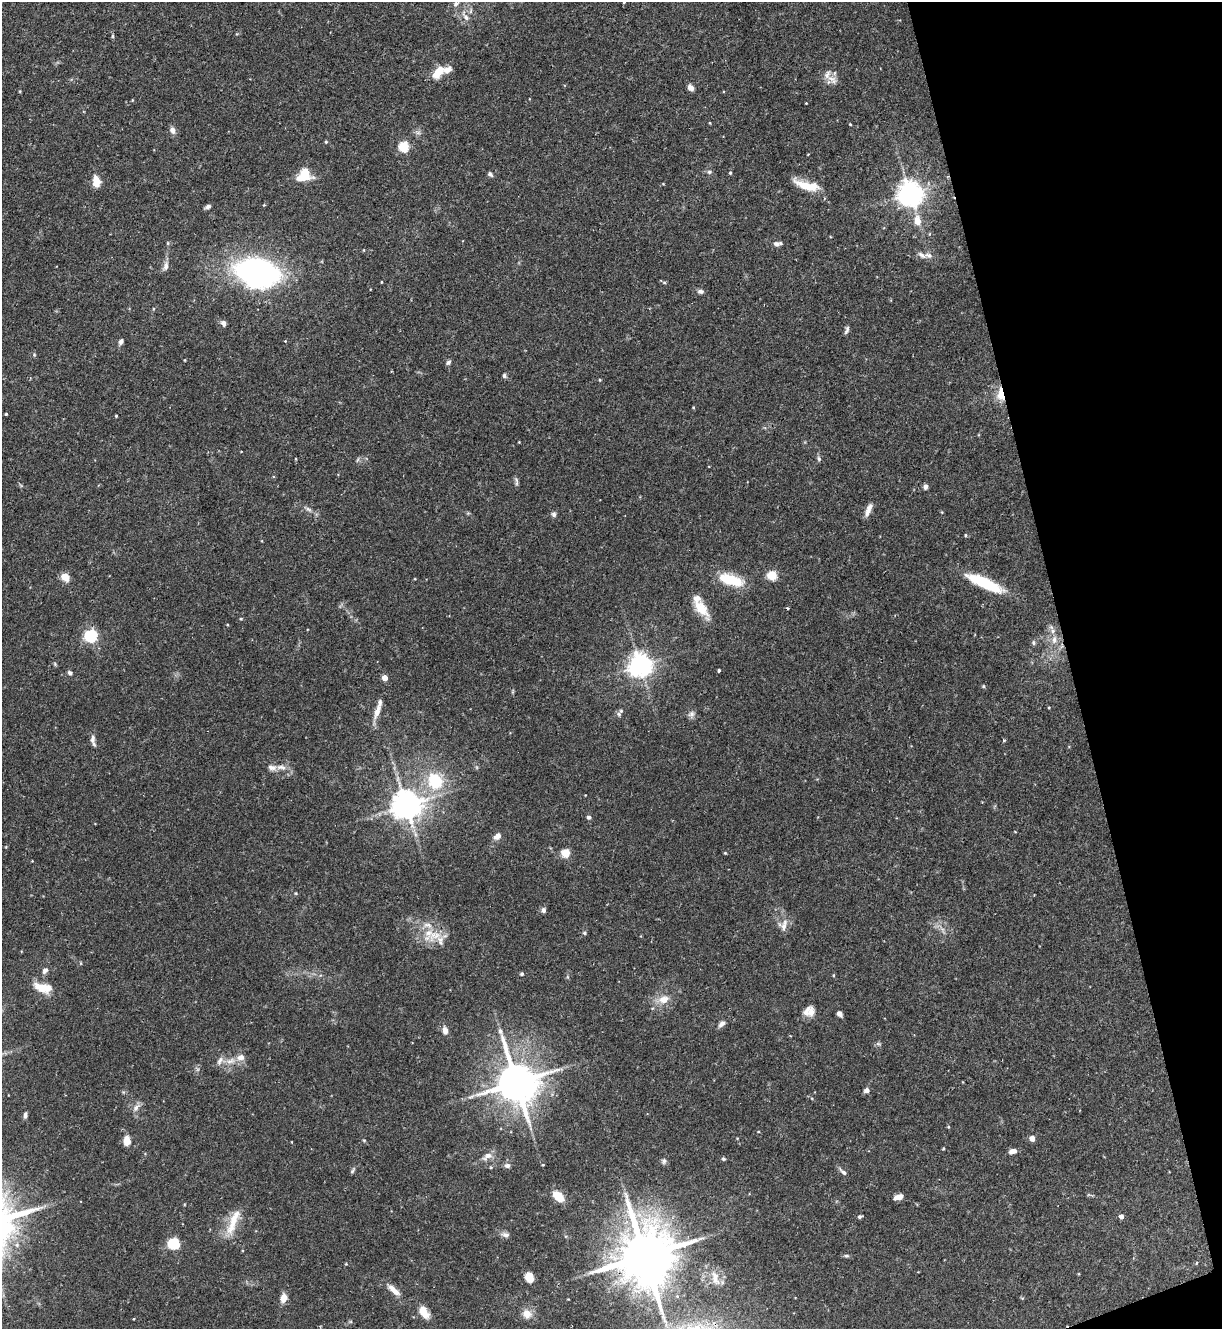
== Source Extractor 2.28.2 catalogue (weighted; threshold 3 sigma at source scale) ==
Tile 12 of 4 x 4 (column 4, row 3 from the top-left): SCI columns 3803-5022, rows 1328-2654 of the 5293 x 5308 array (HDU 1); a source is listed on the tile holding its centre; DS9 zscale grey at full resolution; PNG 1224 x 1331 px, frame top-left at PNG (2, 2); no overlay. Shown black and unused: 13% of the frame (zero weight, under 2 of 3 exposures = <1% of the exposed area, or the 3 px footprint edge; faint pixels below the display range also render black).
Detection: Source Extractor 2.28.2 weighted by HDU 2 'WHT'; one run over the whole footprint, this tile lists its part. Background 0.0844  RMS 0.0045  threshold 0.0203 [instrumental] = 3 sigma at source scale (4.5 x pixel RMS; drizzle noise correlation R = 1.50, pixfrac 1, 0.05/0.05 arcsec/px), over >= 5 px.
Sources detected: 152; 1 cosmic-ray / hot-pixel residue — not listed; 14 inside a brighter listed object's ellipse — not listed separately; the other 137 listed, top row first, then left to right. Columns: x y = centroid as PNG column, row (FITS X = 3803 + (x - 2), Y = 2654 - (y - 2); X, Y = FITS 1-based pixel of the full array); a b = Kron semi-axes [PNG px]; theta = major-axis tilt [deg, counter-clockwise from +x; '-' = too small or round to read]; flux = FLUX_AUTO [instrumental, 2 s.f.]
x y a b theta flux
624 2 4 2 - 0.29
465 16 19 7 -57 3.2
112 36 5 3 - 0.56
437 73 17 9 51 7.1
832 79 18 9 -39 4
690 88 8 5 -54 2.3
20 91 4 3 - 0.39
132 100 4 3 - 0.37
806 103 3 2 - 0.42
710 123 4 3 - 0.34
850 124 4 3 - 0.34
172 130 8 7 - 2.3
326 142 5 4 - 0.52
404 147 5 5 - 34
709 172 6 5 - 1
305 173 9 7 58 28
730 173 4 4 - 0.52
490 174 8 5 -45 0.93
96 182 11 7 -87 7.3
807 185 30 9 -17 10
910 193 8 7 - 490
208 207 7 5 31 1.4
917 221 9 7 -75 5.3
777 244 12 6 6 1.7
364 250 4 3 - 0.34
929 255 12 7 -13 2.2
166 266 14 7 73 2.2
257 272 31 21 -14 150
382 282 4 2 - 0.31
664 282 5 4 - 0.55
701 291 8 6 -2 1.3
223 323 7 6 - 1.7
847 330 11 5 73 1.2
121 342 8 5 60 1.3
34 355 5 3 - 0.47
185 360 4 3 - 0.33
448 362 7 5 47 1.1
504 376 6 5 - 0.91
600 380 4 4 - 0.39
1001 394 15 8 -83 8.5
693 407 5 3 - 0.38
6 414 3 3 - 0.4
116 416 3 3 - 0.5
519 442 3 3 - 0.29
296 459 4 3 - 0.38
819 459 8 5 -74 0.93
357 460 8 3 71 0.64
517 483 10 4 -79 1
926 486 6 5 - 1.6
308 509 12 5 -33 1.6
868 510 17 6 68 3.1
554 514 7 6 - 1.1
965 535 5 3 - 0.45
772 575 5 5 - 25
65 577 10 8 -39 4.4
731 580 32 12 -17 15
985 583 40 10 -24 23
701 608 26 11 -54 8.7
787 608 3 3 - 0.5
241 619 4 4 - 0.48
91 636 6 6 - 77
1054 640 12 8 88 3.3
1034 643 6 6 - 0.9
55 664 5 4 - 0.57
640 665 7 7 - 420
719 671 3 3 - 1.1
70 673 6 5 - 1.2
385 678 4 4 - 5.2
983 686 5 4 - 0.58
513 691 6 4 72 0.52
1049 707 4 3 - 0.35
377 711 24 7 69 4.3
619 714 8 6 -70 1
691 714 10 8 30 1.7
92 739 12 7 87 2
1004 740 5 4 - 0.6
282 767 15 6 -13 3
435 781 21 18 -65 21
406 805 8 8 - 740
589 817 6 5 - 1.1
1015 832 4 2 - 0.29
497 836 10 7 39 2.7
566 853 5 5 - 17
725 853 5 3 - 0.41
296 893 5 3 - 0.41
543 910 6 5 - 1.5
784 925 20 8 75 3.3
943 930 10 4 -77 1.3
584 933 6 5 - 0.73
435 935 32 12 21 8.7
45 971 9 7 54 1.7
522 974 5 4 - 0.79
833 975 5 3 - 0.42
43 988 22 10 -15 9.4
663 999 17 11 15 5.7
806 1011 18 8 43 3.4
839 1014 6 5 - 1.9
722 1024 11 6 43 1.8
445 1030 9 6 -76 2.6
878 1044 8 5 -19 0.82
230 1061 15 8 14 4.5
516 1082 13 11 -70 1700
867 1090 7 6 - 1.6
136 1108 13 7 51 2.4
25 1115 7 4 83 1.1
948 1127 4 4 - 0.48
758 1132 4 3 - 0.33
737 1138 4 3 - 0.33
1032 1138 4 4 - 4.3
364 1140 5 3 - 0.43
127 1141 11 7 -90 4.4
292 1142 3 2 - 0.25
943 1148 5 3 - 0.45
1013 1151 10 6 15 2.2
487 1156 16 8 31 3.2
723 1159 5 5 - 0.66
664 1161 8 6 87 1.1
507 1165 8 6 -10 1.5
543 1165 4 3 - 0.37
353 1170 9 4 59 0.88
843 1172 14 5 -44 1.5
558 1196 16 10 -42 6.8
898 1197 10 5 16 3.2
1121 1216 5 4 - 1.9
860 1217 5 4 - 0.92
233 1222 41 10 70 10
505 1235 12 7 -8 1.8
174 1244 5 5 - 51
645 1256 18 15 -80 3200
846 1256 7 5 -2 0.77
1196 1263 5 3 - 0.41
529 1277 8 6 -69 7.6
715 1278 21 10 -76 5.3
394 1290 21 7 -42 4.5
284 1298 9 7 74 4.2
424 1312 18 10 -57 5.2
527 1314 12 11 - 4.6
Overlapping masked pixels (flux is a lower limit): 2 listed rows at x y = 1001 394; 645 1256